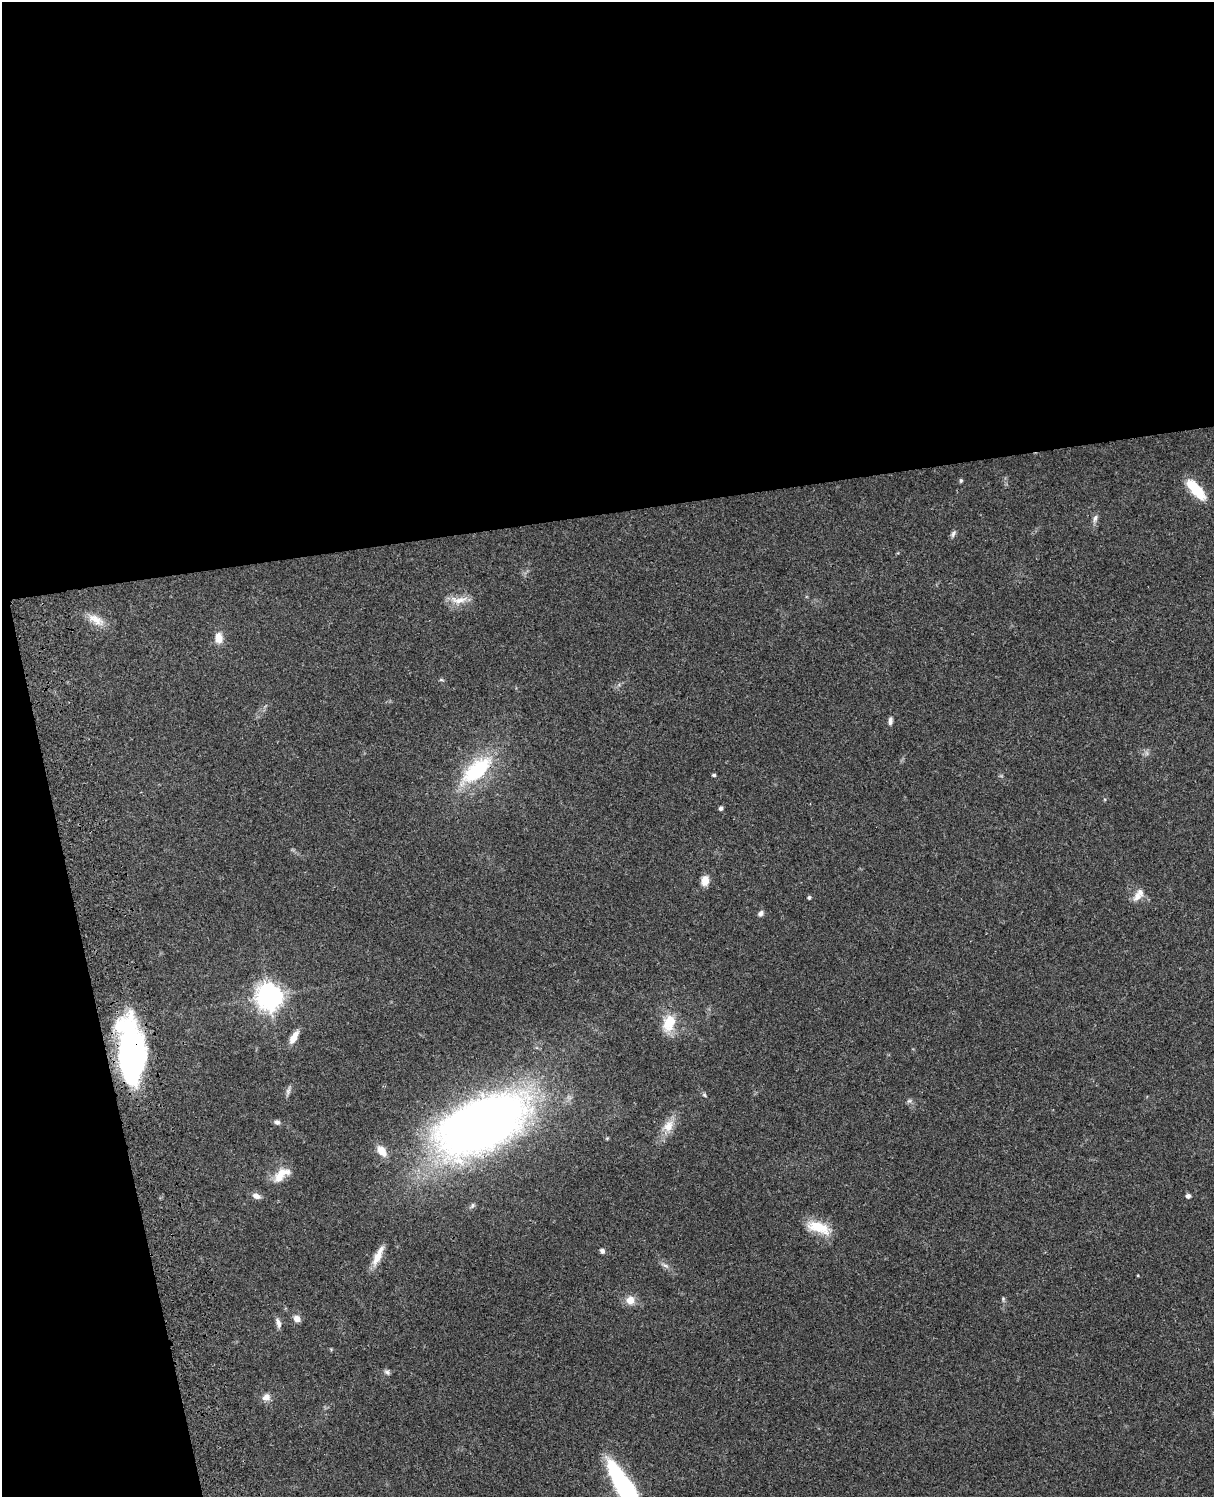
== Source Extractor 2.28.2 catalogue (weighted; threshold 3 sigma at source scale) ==
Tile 1 of 4 x 3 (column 1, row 1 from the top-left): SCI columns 123-1334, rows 3269-4763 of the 5088 x 4927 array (HDU 1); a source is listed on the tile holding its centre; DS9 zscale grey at full resolution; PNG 1216 x 1499 px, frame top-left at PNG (2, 2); no overlay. Shown black and unused: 39% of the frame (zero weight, under 3 of 4 exposures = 6% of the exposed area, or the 3 px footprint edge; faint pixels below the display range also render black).
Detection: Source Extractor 2.28.2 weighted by HDU 2 'WHT'; one run over the whole footprint, this tile lists its part. Background 0.107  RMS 0.0065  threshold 0.0293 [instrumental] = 3 sigma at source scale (4.5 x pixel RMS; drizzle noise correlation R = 1.50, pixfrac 1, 0.05/0.05 arcsec/px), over >= 5 px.
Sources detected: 47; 1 too faint to see at this stretch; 1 inside a brighter object's white glare — not listed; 2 inside a brighter listed object's ellipse — not listed separately; the other 43 listed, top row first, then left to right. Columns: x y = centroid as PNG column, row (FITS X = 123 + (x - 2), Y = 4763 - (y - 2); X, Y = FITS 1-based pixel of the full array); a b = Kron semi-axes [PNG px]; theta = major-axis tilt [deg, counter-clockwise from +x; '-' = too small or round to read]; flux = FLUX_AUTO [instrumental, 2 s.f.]
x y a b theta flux
961 481 5 4 - 0.97
1196 490 25 10 -48 22
1095 518 11 6 68 2.3
953 534 10 5 65 1.8
459 600 27 10 3 8.1
96 620 26 11 -28 9.3
219 638 15 9 -88 6.2
441 680 7 4 -8 0.88
890 721 10 5 83 2.2
477 770 41 19 40 53
714 775 4 4 - 1.2
721 808 5 4 - 1.5
705 881 10 8 78 7
1137 896 15 10 54 5.4
809 897 4 4 - 1.2
761 913 8 6 54 2.1
269 996 9 9 - 600
669 1023 24 15 71 16
294 1037 16 7 60 6.9
131 1050 59 23 -84 170
288 1091 16 5 71 2.2
704 1095 5 5 - 0.94
909 1101 7 6 - 1.3
482 1119 97 32 22 440
277 1122 8 6 -21 2
668 1126 18 13 51 9.5
382 1151 13 8 -54 8
280 1175 23 11 54 11
256 1196 12 7 -18 3.3
1188 1196 5 4 - 2.5
472 1205 7 5 59 1.2
818 1227 32 13 -19 17
602 1251 6 6 - 2
378 1256 29 8 65 8.5
665 1265 14 4 -27 2.3
1138 1275 3 3 - 0.53
1003 1299 5 5 - 0.87
630 1300 11 11 - 6.4
297 1319 8 7 - 4.3
278 1323 13 6 -76 3
387 1372 8 6 -32 1.7
266 1397 10 9 - 4.3
625 1489 54 12 -59 120
Overlapping masked pixels (flux is a lower limit): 2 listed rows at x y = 477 770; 131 1050
Isophote crosses this tile's border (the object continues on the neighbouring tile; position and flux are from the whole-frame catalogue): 1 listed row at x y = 625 1489